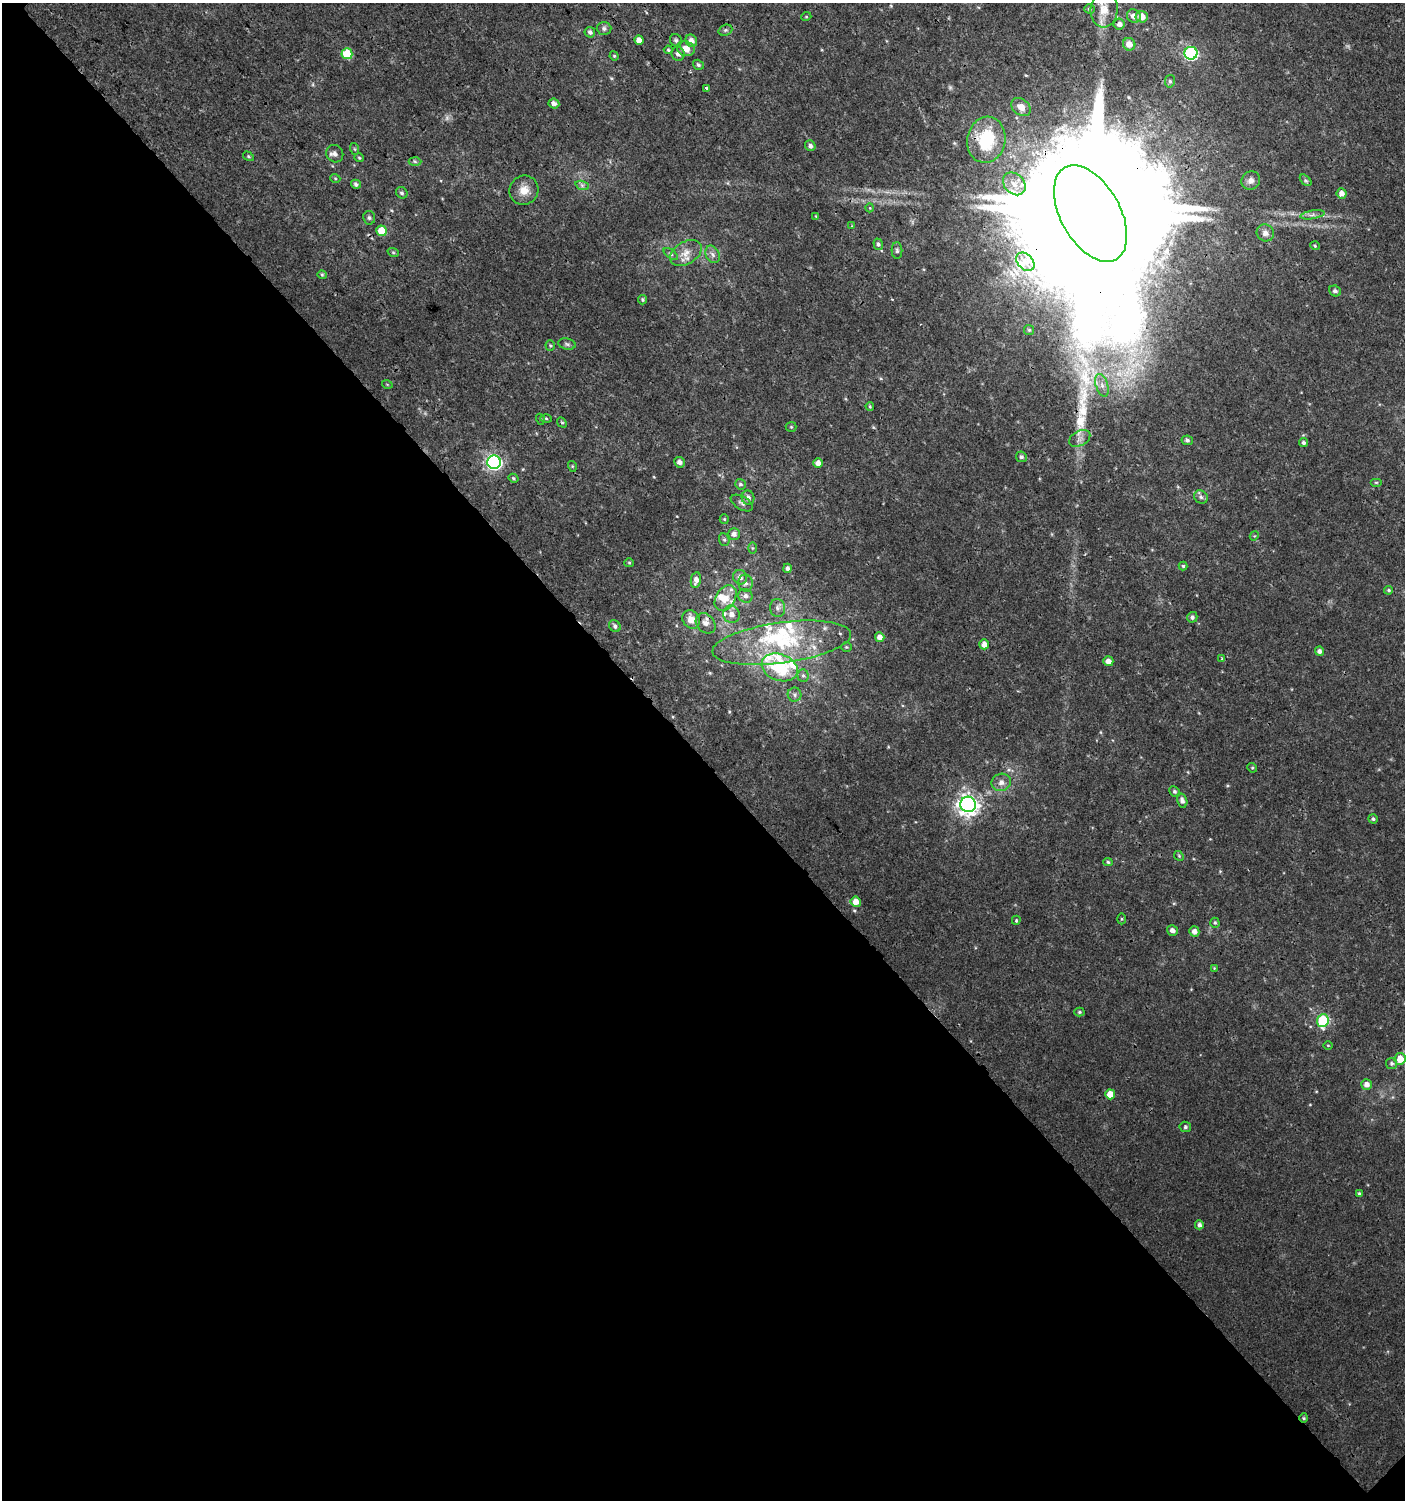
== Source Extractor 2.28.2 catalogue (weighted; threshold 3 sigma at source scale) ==
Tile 14 of 4 x 4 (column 2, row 4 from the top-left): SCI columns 1607-3009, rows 33-1530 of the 6060 x 6084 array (HDU 1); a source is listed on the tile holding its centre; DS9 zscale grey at full resolution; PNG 1407 x 1502 px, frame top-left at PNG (2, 3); each listed source drawn as its Kron ellipse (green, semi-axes under 4 px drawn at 4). Shown black and unused: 50% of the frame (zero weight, under 3 of 4 exposures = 4% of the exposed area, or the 3 px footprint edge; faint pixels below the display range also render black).
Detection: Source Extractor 2.28.2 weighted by HDU 2 'WHT'; one run over the whole footprint, this tile lists its part. Background 0.00434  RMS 0.0022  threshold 0.00968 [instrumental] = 3 sigma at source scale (4.5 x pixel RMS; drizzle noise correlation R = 1.50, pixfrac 1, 0.0396/0.0396 arcsec/px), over >= 5 px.
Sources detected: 157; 2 too faint to see at this stretch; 1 inside a brighter object's white glare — neither listed nor drawn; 15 inside a brighter listed object's ellipse — not listed separately; the other 139 listed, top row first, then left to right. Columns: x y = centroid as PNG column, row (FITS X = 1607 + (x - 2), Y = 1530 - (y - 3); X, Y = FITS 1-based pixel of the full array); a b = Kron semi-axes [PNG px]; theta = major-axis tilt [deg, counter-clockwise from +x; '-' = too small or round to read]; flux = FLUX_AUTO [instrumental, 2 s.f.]
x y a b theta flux
1089 9 5 4 - 0.34
1104 10 18 13 84 3.8
1134 16 7 6 - 1.4
806 17 5 3 - 0.2
1142 17 6 5 - 2.6
1119 24 5 5 - 0.97
604 29 7 6 - 0.63
725 30 7 5 20 0.41
590 32 5 5 - 0.61
639 40 4 4 - 1.2
676 40 6 5 - 0.51
691 41 6 5 - 1.2
1129 44 6 6 - 2
686 49 9 7 -15 2.2
668 50 4 3 - 0.27
1191 53 6 6 - 34
347 54 5 5 - 7.7
678 54 7 6 - 0.95
614 56 5 4 - 0.24
698 65 6 4 -36 0.43
1170 81 6 5 - 0.44
706 88 3 3 - 1.6
554 103 5 5 - 0.8
1021 107 11 8 -39 1.7
986 140 23 19 80 13
810 146 5 5 - 0.65
355 149 6 4 -70 0.25
335 154 9 8 - 1
248 156 6 3 -32 0.29
359 158 5 4 - 0.24
415 161 6 4 -2 0.35
335 178 5 3 - 0.2
1306 180 7 4 -44 0.4
1251 181 9 9 - 1.1
356 184 5 4 - 0.48
1014 184 13 10 -46 2.1
582 185 7 4 -19 0.52
524 190 15 14 - 2.7
402 193 6 5 - 0.45
1342 193 5 5 - 1.2
870 208 4 3 - 0.2
1090 213 52 29 -61 17000
1312 215 12 3 10 0.73
816 216 3 3 - 0.15
369 218 7 6 - 0.51
852 226 4 4 - 0.19
382 231 5 5 - 4
1265 233 9 8 - 1
878 244 6 4 -71 0.49
1315 246 5 4 - 0.27
897 250 8 5 -89 0.51
393 252 6 3 -19 0.26
686 253 17 11 31 2.4
671 254 8 4 -36 0.41
713 254 9 6 -64 0.84
1025 262 10 7 -46 1.5
322 275 4 4 - 0.26
1335 291 6 5 - 0.62
643 300 5 4 - 0.3
1029 330 5 5 - 0.33
567 344 9 5 -11 0.51
550 345 5 4 - 0.31
387 384 5 3 - 0.17
1102 385 11 6 -72 1.3
870 406 4 3 - 0.25
546 418 6 4 -2 0.27
540 419 5 3 - 0.2
562 423 5 4 - 0.27
791 427 5 5 - 0.28
1080 438 11 7 30 1.1
1187 440 6 4 -11 0.45
1303 443 4 4 - 0.46
1021 457 5 5 - 0.5
494 462 7 6 - 52
679 462 5 5 - 0.9
818 463 5 4 - 1.3
572 466 5 3 - 0.21
513 478 5 4 - 0.3
1376 482 6 4 0 0.27
740 484 5 5 - 0.44
1201 497 7 6 - 0.59
748 498 7 6 - 0.87
742 503 12 6 -30 0.74
724 519 5 4 - 0.24
734 534 6 6 - 1.1
1254 536 5 3 - 0.18
724 540 6 5 - 0.39
752 548 6 4 -90 0.25
629 563 5 4 - 0.27
1183 566 4 4 - 0.3
788 568 5 4 - 0.64
740 577 7 6 - 0.99
696 580 8 5 79 1.2
745 583 8 7 - 0.91
1389 590 4 4 - 0.34
745 596 7 6 - 0.98
726 598 14 9 59 2.6
777 608 9 7 -88 0.92
731 614 9 8 - 1.7
1192 617 5 5 - 0.59
691 619 10 8 -51 2
706 623 11 8 -46 1.3
615 626 6 5 - 0.69
880 637 5 4 - 1.6
782 643 70 20 8 20
984 644 5 4 - 1.6
846 647 5 4 - 0.29
1319 651 4 4 - 0.79
1222 659 3 3 - 0.33
1108 661 5 5 - 1.3
780 667 18 13 -19 11
803 675 6 5 - 0.47
795 695 7 7 - 0.69
1252 768 5 4 - 0.28
1001 782 10 8 20 1.2
1174 791 6 4 -44 0.45
1182 801 7 5 -75 0.87
968 804 8 7 - 140
1373 819 5 4 - 0.44
1179 856 5 4 - 0.25
1108 862 5 4 - 0.33
856 902 5 5 - 2
1122 919 5 3 - 0.23
1016 920 4 3 - 0.26
1215 923 5 4 - 0.32
1172 930 5 5 - 0.91
1194 931 5 5 - 1
1214 968 4 4 - 0.19
1079 1012 5 4 - 0.33
1323 1021 6 6 - 17
1328 1045 4 3 - 0.19
1400 1059 6 5 - 3
1392 1063 5 5 - 0.46
1367 1084 5 5 - 1.3
1110 1094 5 5 - 2.8
1185 1127 6 5 - 0.42
1359 1194 4 4 - 0.41
1199 1225 4 4 - 0.73
1304 1418 4 4 - 0.27
Overlapping masked pixels (flux is a lower limit): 3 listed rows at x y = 986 140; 1090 213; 1304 1418
Isophote crosses this tile's border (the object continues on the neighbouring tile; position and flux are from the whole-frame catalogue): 1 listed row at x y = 1104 10